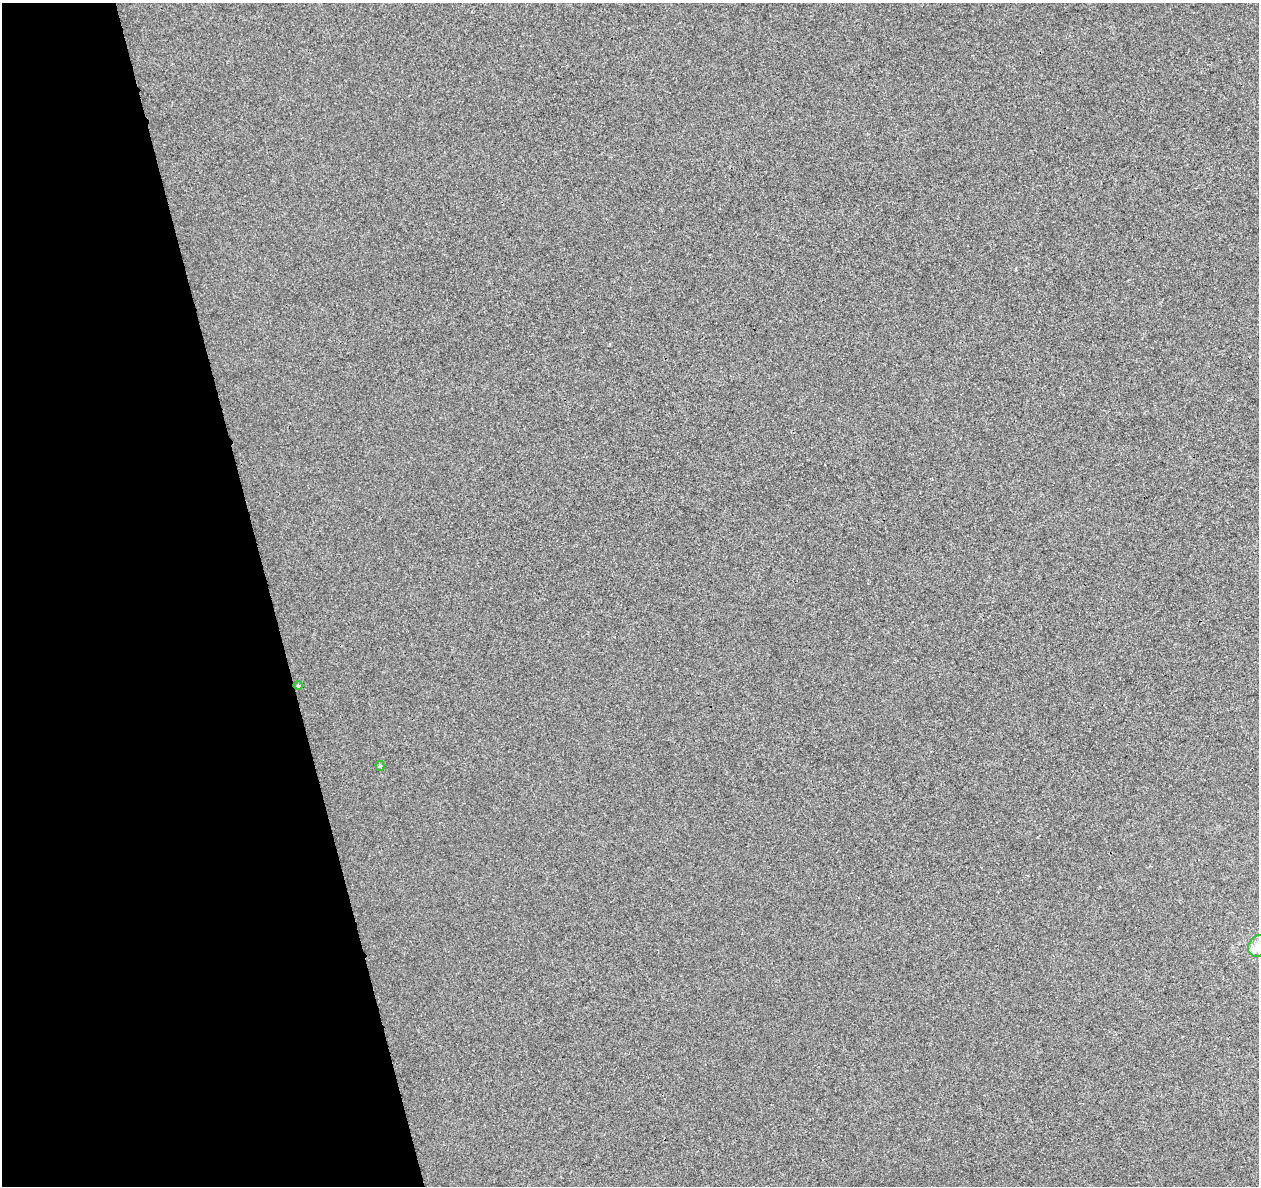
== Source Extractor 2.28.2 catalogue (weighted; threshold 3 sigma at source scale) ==
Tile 5 of 4 x 4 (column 1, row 2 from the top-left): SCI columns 58-1314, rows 2470-3653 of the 5142 x 4891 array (HDU 1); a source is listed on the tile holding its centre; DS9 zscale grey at full resolution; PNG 1261 x 1188 px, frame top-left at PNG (2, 3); each listed source drawn as its Kron ellipse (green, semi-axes under 4 px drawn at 4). Shown black and unused: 21% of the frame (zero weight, under 3 of 4 exposures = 5% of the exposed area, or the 3 px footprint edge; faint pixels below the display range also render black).
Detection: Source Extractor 2.28.2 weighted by HDU 2 'WHT'; one run over the whole footprint, this tile lists its part. Background -3.74e-04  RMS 0.0047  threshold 0.021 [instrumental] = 3 sigma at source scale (4.5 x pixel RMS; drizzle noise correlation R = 1.50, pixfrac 1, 0.0396/0.0396 arcsec/px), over >= 5 px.
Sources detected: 3; all 3 listed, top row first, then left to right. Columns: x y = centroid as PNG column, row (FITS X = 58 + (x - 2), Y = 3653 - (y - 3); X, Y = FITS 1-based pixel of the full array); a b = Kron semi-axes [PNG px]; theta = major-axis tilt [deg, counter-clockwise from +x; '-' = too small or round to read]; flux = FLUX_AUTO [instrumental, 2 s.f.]
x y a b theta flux
298 686 5 3 - 0.42
380 766 5 4 - 0.68
1258 946 11 9 52 5.4
Isophote crosses this tile's border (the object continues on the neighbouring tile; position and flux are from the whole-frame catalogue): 1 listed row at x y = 1258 946